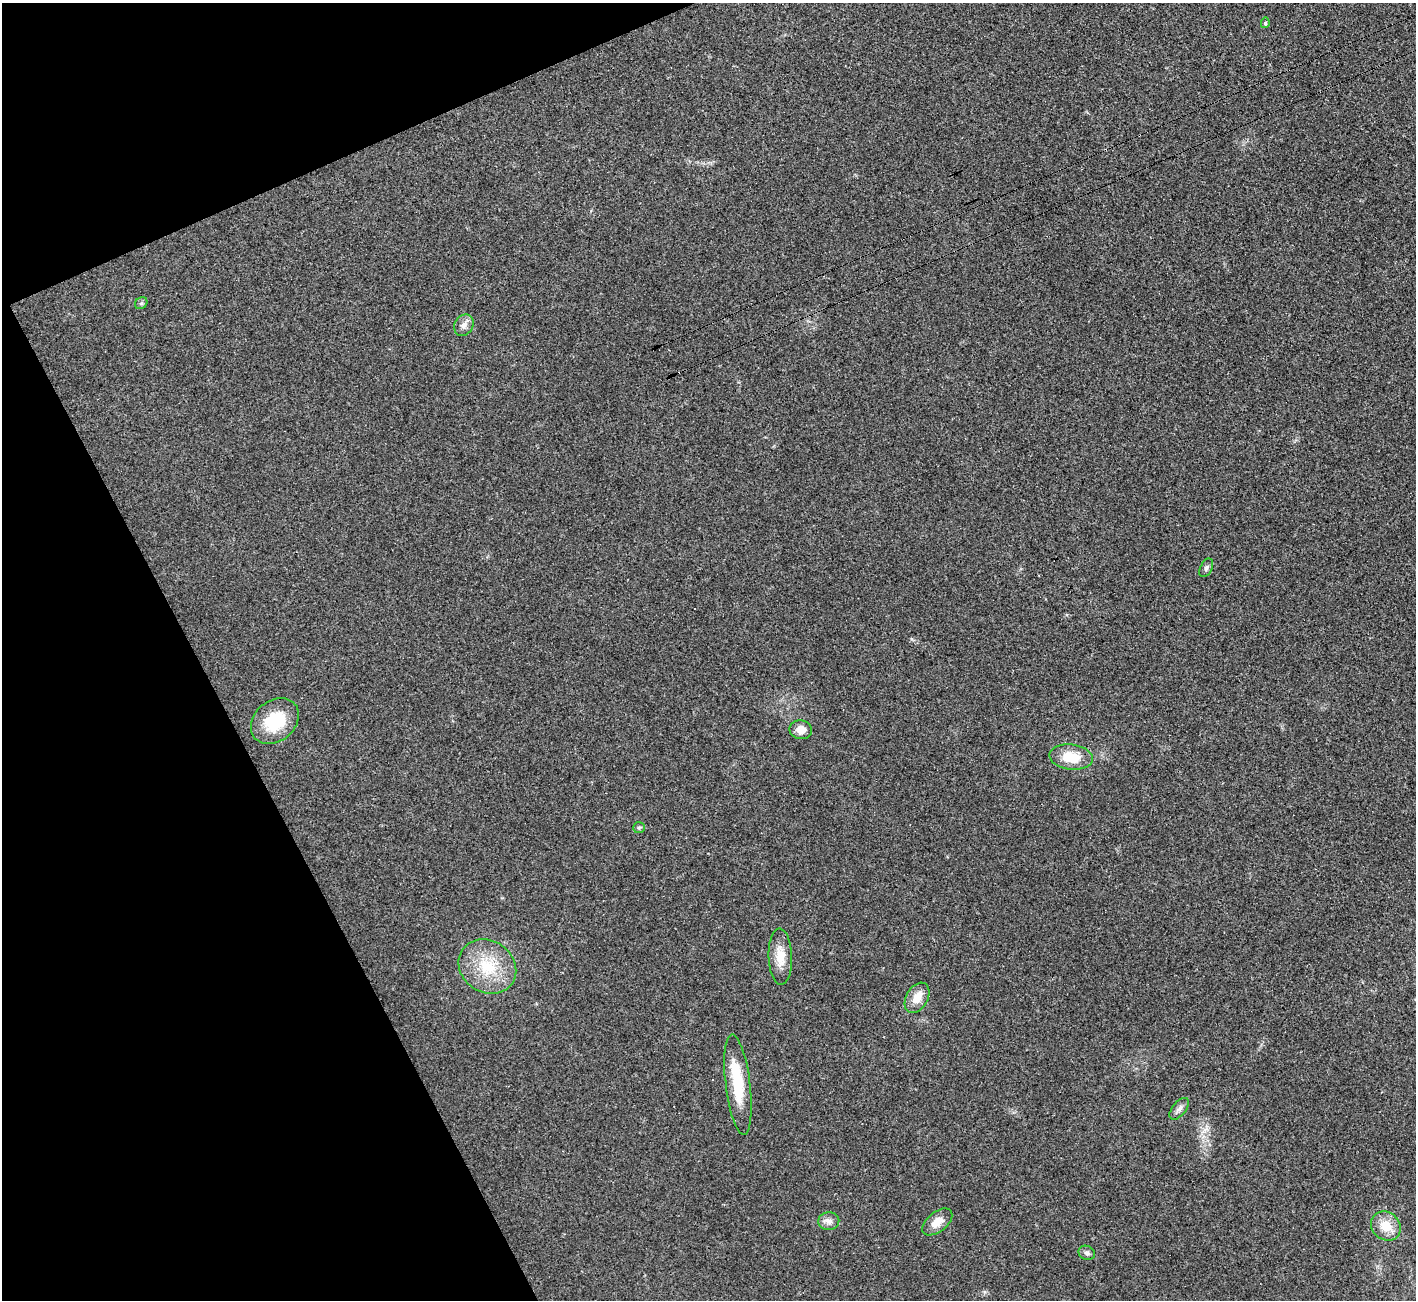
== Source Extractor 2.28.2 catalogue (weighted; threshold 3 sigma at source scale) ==
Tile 5 of 4 x 4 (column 1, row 2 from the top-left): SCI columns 41-1454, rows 2792-4089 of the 5742 x 5715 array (HDU 1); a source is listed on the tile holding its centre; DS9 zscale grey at full resolution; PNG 1418 x 1302 px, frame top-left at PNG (2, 3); each listed source drawn as its Kron ellipse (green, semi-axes under 4 px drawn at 4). Shown black and unused: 21% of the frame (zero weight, under 3 of 4 exposures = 2% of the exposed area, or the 3 px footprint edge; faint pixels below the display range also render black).
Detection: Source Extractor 2.28.2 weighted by HDU 2 'WHT'; one run over the whole footprint, this tile lists its part. Background 0.0213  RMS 0.0044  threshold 0.0197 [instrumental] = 3 sigma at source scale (4.5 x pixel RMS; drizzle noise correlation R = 1.50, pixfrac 1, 0.05/0.05 arcsec/px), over >= 5 px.
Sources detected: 19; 1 inside a brighter object's white glare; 1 cosmic-ray / hot-pixel residue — neither listed nor drawn; the other 17 listed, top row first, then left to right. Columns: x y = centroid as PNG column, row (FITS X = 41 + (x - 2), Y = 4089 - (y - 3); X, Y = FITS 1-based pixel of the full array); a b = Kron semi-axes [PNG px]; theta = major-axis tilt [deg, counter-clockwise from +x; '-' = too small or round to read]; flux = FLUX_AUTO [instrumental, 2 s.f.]
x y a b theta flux
1265 23 5 4 - 0.74
141 303 7 5 41 0.85
464 325 11 9 57 2.5
1206 568 10 6 62 1.3
275 721 26 20 40 19
801 730 11 9 -12 4.3
1071 757 22 12 -7 12
639 828 6 5 - 0.64
780 957 28 11 -88 7.6
487 967 30 25 -35 20
917 998 16 10 60 5.9
738 1085 50 12 -83 18
1179 1109 13 6 51 2
829 1221 10 9 - 2.4
937 1222 17 10 39 4.9
1386 1226 16 13 -41 8.5
1087 1253 8 7 - 1.3